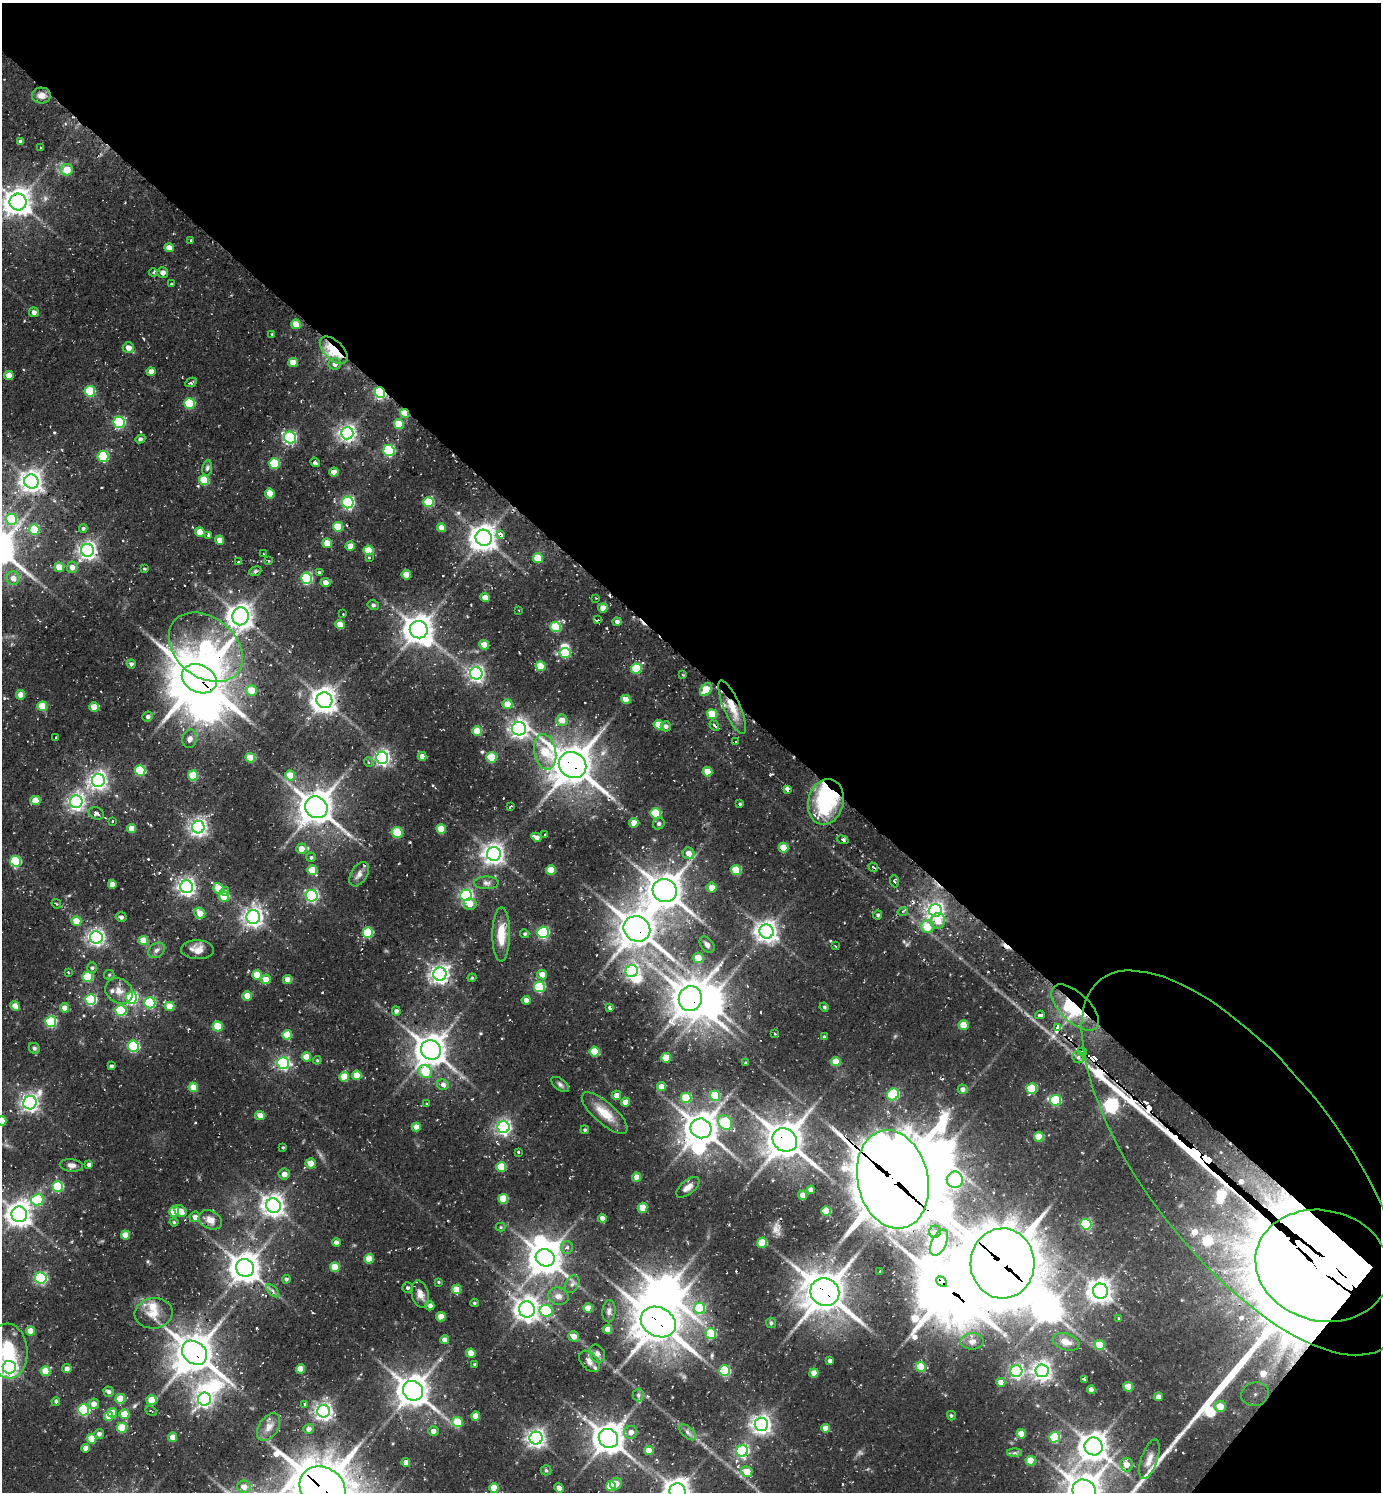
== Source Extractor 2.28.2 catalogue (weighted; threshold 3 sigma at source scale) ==
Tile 8 of 4 x 4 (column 4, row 2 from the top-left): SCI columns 4434-5812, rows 3011-4500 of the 5997 x 5989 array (HDU 1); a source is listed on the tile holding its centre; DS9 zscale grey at full resolution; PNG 1383 x 1494 px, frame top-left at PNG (2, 3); each listed source drawn as its Kron ellipse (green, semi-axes under 4 px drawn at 4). Shown black and unused: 46% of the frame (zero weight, under 2 of 3 exposures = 3% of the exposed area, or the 3 px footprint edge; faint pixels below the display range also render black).
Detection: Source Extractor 2.28.2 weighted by HDU 2 'WHT'; one run over the whole footprint, this tile lists its part. Background 0.107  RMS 0.0097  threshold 0.0438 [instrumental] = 3 sigma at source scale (4.5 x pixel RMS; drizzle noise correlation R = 1.50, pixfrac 1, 0.05/0.05 arcsec/px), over >= 5 px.
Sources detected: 450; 1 too faint to see at this stretch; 19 inside a brighter object's white glare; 9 cosmic-ray / hot-pixel residue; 2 long thin detections or spike segments (spike, bleed or trail) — neither listed nor drawn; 9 inside a brighter listed object's ellipse — not listed separately; the other 410 listed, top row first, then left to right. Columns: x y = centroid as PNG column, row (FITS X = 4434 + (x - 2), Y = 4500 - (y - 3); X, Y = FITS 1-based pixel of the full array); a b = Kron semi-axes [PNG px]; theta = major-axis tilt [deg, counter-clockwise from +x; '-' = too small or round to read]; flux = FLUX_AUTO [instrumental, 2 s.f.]
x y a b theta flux
41 95 9 8 - 6.5
21 142 4 4 - 3.6
41 148 3 2 - 1.6
67 170 6 6 - 15
18 202 8 8 - 950
191 240 3 2 - 0.73
169 248 4 4 - 8.6
153 272 4 3 - 1.4
163 272 5 5 - 4.8
171 284 4 4 - 0.91
34 312 5 5 - 3.9
296 324 5 4 - 16
272 334 3 3 - 0.76
128 348 6 5 - 6.9
334 350 17 9 -44 39
293 363 5 4 - 13
335 364 6 6 - 4.7
151 372 4 4 - 7
9 376 4 4 - 9.6
191 382 6 3 25 1.4
90 391 5 5 - 56
380 392 5 5 - 130
190 403 5 5 - 60
404 413 5 4 - 20
119 422 6 5 - 100
399 424 5 5 - 27
347 433 6 6 - 380
290 437 6 6 - 150
140 439 5 4 - 2.5
389 450 5 5 - 96
103 456 5 5 - 65
315 462 5 4 - 2.7
274 463 5 5 - 58
207 468 7 5 80 2
334 472 5 4 - 6.1
204 480 5 5 - 39
31 482 7 7 - 630
270 494 5 4 - 19
348 502 6 5 - 160
429 502 5 5 - 40
11 519 5 5 - 43
338 527 5 5 - 30
83 528 4 4 - 1.8
442 528 4 4 - 10
34 530 5 5 - 45
200 532 5 4 - 13
501 534 4 3 - 100
208 535 4 3 - 1.4
484 538 8 8 - 940
220 540 4 4 - 10
327 543 5 4 - 15
350 546 4 4 - 8
87 550 6 6 - 380
368 550 5 5 - 26
263 554 3 2 - 0.79
369 557 4 3 - 1.1
538 558 5 5 - 24
269 561 2 2 - 1.1
239 562 3 2 - 1.2
59 567 5 4 - 15
72 567 5 5 - 6.4
144 569 4 3 - 1.1
255 571 6 4 22 1.5
319 572 3 3 - 2.8
406 575 4 4 - 14
13 578 7 6 - 6.5
307 578 5 5 - 87
325 582 5 4 - 6.1
485 598 4 4 - 12
596 598 3 3 - 0.6
373 605 6 4 -14 1.7
603 608 5 4 - 9.4
519 610 2 2 - 0.73
343 614 2 2 - 0.66
240 616 9 8 - 870
598 620 3 3 - 8.6
617 622 4 4 - 3.4
340 624 4 4 - 16
556 627 5 5 - 50
419 630 9 8 - 1200
484 645 5 4 - 15
206 647 41 30 -39 150
565 653 5 5 - 50
131 664 4 4 - 2.4
541 666 5 5 - 27
636 669 5 5 - 44
476 673 6 6 - 290
683 675 4 3 - 1
199 679 18 13 -25 3200
706 690 7 5 52 25
251 691 5 5 - 21
21 695 4 4 - 12
626 699 5 4 - 16
324 700 8 7 - 880
507 704 5 5 - 11
42 706 5 5 - 25
94 707 5 4 - 21
732 707 29 8 -67 18
712 714 5 5 - 30
148 716 5 5 - 2.3
562 720 5 5 - 10
658 724 5 5 - 17
714 725 5 3 - 1.7
666 726 5 5 - 3.1
519 729 7 6 - 450
477 731 5 5 - 22
56 738 3 2 - 1.1
190 739 9 7 76 4.4
736 741 3 2 - 0.54
545 752 18 11 -79 37
422 756 4 4 - 5.7
491 757 5 5 - 44
250 758 5 5 - 25
382 758 6 6 - 270
368 762 5 3 - 1
573 765 14 12 -31 2100
140 770 5 5 - 52
707 772 5 4 - 15
290 775 5 5 - 18
193 776 5 5 - 39
98 780 6 6 - 380
787 789 4 3 - 130
35 800 5 4 - 18
76 802 6 6 - 310
826 802 23 17 75 68
740 804 4 3 - 1.1
316 807 11 10 - 1600
510 807 4 2 - 1.1
96 813 8 6 -23 3.6
655 813 5 5 - 43
113 821 3 3 - 1.4
634 823 5 4 - 11
659 824 6 5 - 2.1
198 827 6 6 - 370
132 829 4 4 - 13
441 829 5 4 - 20
397 833 5 5 - 36
545 835 3 2 - 1.3
536 837 5 4 - 4.6
843 840 6 4 -22 1.9
783 848 5 5 - 21
301 849 5 5 - 10
689 853 6 5 - 6.8
494 854 7 7 - 570
311 857 4 4 - 1.3
15 861 5 5 - 58
873 867 5 2 - 1
312 870 5 5 - 26
551 870 5 4 - 25
736 870 5 5 - 36
359 874 13 8 59 5.4
894 881 6 3 -85 1.4
486 883 12 6 0 4
112 884 4 4 - 6.2
187 887 6 6 - 370
218 888 5 4 - 25
712 888 5 5 - 9.5
225 891 4 3 - 2.5
665 891 12 11 - 1800
466 895 6 6 - 170
312 896 6 6 - 180
224 897 5 5 - 30
56 904 5 3 - 0.96
470 904 6 6 - 8
935 910 6 6 - 370
903 911 5 3 - 1.2
200 913 6 5 - 12
878 915 4 4 - 1.7
121 917 5 5 - 2.5
253 917 7 7 - 420
76 921 5 5 - 16
938 921 8 7 - 12
927 926 6 6 - 21
637 929 14 12 -31 1900
767 931 7 7 - 620
543 932 6 5 - 110
368 933 5 5 - 50
501 934 27 8 90 21
525 934 4 4 - 1.6
96 937 6 6 - 300
143 940 5 4 - 17
707 945 9 6 -53 3.9
835 946 4 3 - 0.89
156 950 9 7 36 3.8
197 950 16 9 -2 9.4
698 958 5 5 - 15
92 968 5 5 - 2
632 971 6 6 - 190
68 972 3 2 - 0.94
440 974 7 6 - 440
109 975 5 5 - 1.2
257 975 5 5 - 22
542 975 5 5 - 10
88 977 5 5 - 42
472 978 4 3 - 1.1
266 979 5 5 - 13
287 979 4 4 - 7.1
539 987 5 5 - 67
119 991 14 12 -35 9.6
247 996 4 4 - 14
131 998 6 5 - 100
690 999 12 11 - 1800
91 1000 5 5 - 93
526 1000 4 4 - 5.9
150 1003 5 5 - 91
15 1006 5 4 - 13
170 1006 5 4 - 18
610 1007 4 3 - 9.3
824 1007 5 3 - 1.3
65 1008 4 4 - 7.8
1075 1008 30 14 -44 48
121 1010 5 5 - 69
396 1011 4 4 - 3
1040 1015 5 3 - 3.3
51 1022 5 5 - 74
964 1025 5 5 - 21
218 1026 5 5 - 26
1057 1028 4 3 - 200
775 1034 3 2 - 0.67
287 1035 5 4 - 20
824 1037 4 3 - 1.7
133 1046 5 5 - 91
34 1048 6 5 - 1.8
431 1050 10 9 - 1300
595 1051 5 5 - 30
1082 1052 5 3 - 220
306 1057 4 4 - 14
1078 1057 6 5 - 2.5
666 1058 5 5 - 22
317 1060 4 4 - 1
836 1061 5 4 - 20
283 1063 6 6 - 170
746 1063 3 3 - 0.94
111 1066 3 3 - 1.6
425 1072 7 6 - 36
357 1075 4 4 - 16
344 1077 5 4 - 22
560 1084 10 5 -38 2.5
443 1085 6 5 - 4.6
193 1087 5 4 - 17
661 1087 4 4 - 11
963 1089 5 4 - 3.5
1032 1089 5 5 - 46
893 1094 6 5 - 79
616 1095 5 5 - 7.3
715 1096 5 5 - 45
686 1098 5 5 - 30
1055 1100 5 5 - 66
625 1102 4 4 - 8.7
30 1103 7 6 - 370
427 1104 4 3 - 0.9
605 1113 29 10 -41 19
260 1115 5 4 - 9.3
2 1121 5 4 - 13
725 1123 8 6 -48 69
416 1127 4 4 - 8.6
504 1127 6 6 - 240
701 1128 11 9 -28 1500
585 1130 4 4 - 1.4
1039 1137 5 5 - 23
785 1140 13 11 -34 1900
283 1148 3 3 - 0.9
518 1152 3 3 - 1.8
310 1163 5 5 - 11
1243 1163 232 96 -52 14000
71 1165 11 6 -5 3.9
89 1165 4 4 - 3.4
501 1167 5 5 - 30
284 1174 5 5 - 6.1
637 1177 4 4 - 9.8
893 1179 50 35 -77 7600
955 1180 8 8 - 130
58 1186 5 5 - 58
688 1187 14 7 40 5.9
811 1190 4 4 - 6.6
803 1195 5 4 - 8.4
503 1199 5 5 - 31
37 1200 6 5 - 61
273 1205 7 7 - 660
643 1208 5 5 - 19
174 1211 5 5 - 27
180 1211 6 5 - 12
826 1211 5 5 - 32
19 1214 8 7 - 840
195 1217 5 5 - 4.9
602 1218 4 4 - 6.2
210 1220 12 9 -27 8.2
174 1222 4 4 - 1.2
1086 1224 5 5 - 87
500 1227 5 4 - 1
935 1232 6 6 - 5.6
125 1235 4 4 - 13
336 1242 4 4 - 3.9
762 1243 5 5 - 29
939 1243 14 7 64 290
567 1248 6 6 - 3
545 1258 9 8 - 1400
369 1259 5 4 - 21
1002 1263 35 32 88 5700
1322 1266 68 55 -14 65000
335 1267 5 5 - 25
245 1268 9 8 - 1300
880 1272 3 3 - 2.1
41 1278 6 5 - 140
286 1279 4 4 - 2.1
438 1282 3 3 - 0.94
942 1282 6 4 -45 430
572 1284 9 6 59 3.6
408 1288 5 5 - 1.9
456 1289 4 4 - 17
273 1291 8 4 -45 2.5
1100 1291 8 7 - 710
825 1292 15 13 -29 2200
420 1294 14 8 -76 6.9
558 1296 10 8 -16 5.7
474 1303 4 3 - 1.1
430 1306 4 4 - 4.2
588 1308 4 4 - 16
700 1308 5 5 - 54
527 1309 8 7 - 740
546 1311 6 6 - 71
609 1311 11 6 86 3.5
154 1313 19 15 5 15
441 1317 4 4 - 13
1118 1318 4 2 - 0.71
658 1322 18 14 -27 2400
771 1323 5 5 - 1.6
608 1329 4 4 - 9.6
30 1331 4 4 - 17
711 1334 5 5 - 31
574 1336 6 5 - 6.8
445 1340 4 4 - 5.9
972 1341 11 8 2 5.3
1066 1342 14 8 -20 8.2
1100 1345 5 5 - 25
8 1351 27 19 -86 55
194 1353 14 11 -40 1900
471 1353 4 4 - 16
597 1354 9 7 -64 3.4
589 1361 12 8 -48 5.8
830 1361 4 4 - 2.8
475 1364 3 3 - 1.2
9 1367 7 6 - 340
921 1367 5 5 - 24
67 1369 4 4 - 4.9
300 1369 4 4 - 14
45 1371 5 5 - 24
725 1371 5 5 - 65
1016 1371 6 6 - 220
1042 1371 6 6 - 460
814 1373 4 4 - 11
1084 1379 4 3 - 5.8
1001 1382 4 4 - 8.5
1128 1387 5 5 - 20
1091 1390 4 4 - 7.1
413 1391 10 9 - 1300
109 1392 5 5 - 2.9
1255 1394 14 12 18 15
638 1395 6 5 - 2.1
1158 1397 4 4 - 5.4
120 1399 5 5 - 23
204 1399 6 6 - 270
152 1400 5 5 - 22
56 1401 4 4 - 1.7
94 1404 5 5 - 6.9
305 1404 4 3 - 3.1
1220 1406 5 5 - 19
83 1410 5 5 - 94
151 1411 6 2 -34 1.1
324 1411 6 6 - 390
112 1413 5 4 - 10
124 1414 5 4 - 20
109 1416 5 4 - 17
476 1416 4 4 - 9.6
951 1416 5 3 - 1.3
457 1422 5 5 - 26
761 1424 6 6 - 480
269 1427 15 9 56 8.2
122 1428 5 5 - 34
826 1428 4 4 - 12
309 1429 5 5 - 5
433 1431 5 5 - 4.2
631 1432 6 6 - 5.9
687 1432 10 5 -43 3.2
99 1434 5 4 - 3.6
1021 1434 4 4 - 15
173 1437 4 4 - 12
1054 1437 5 5 - 61
536 1438 6 6 - 450
608 1438 10 9 - 1400
92 1439 5 5 - 21
1094 1446 9 8 - 1100
85 1448 4 4 - 7.1
649 1451 4 4 - 13
742 1451 6 6 - 170
1014 1453 7 4 0 1.8
1149 1459 20 8 71 8.3
1030 1461 5 5 - 27
406 1463 4 4 - 6.4
1126 1465 7 6 - 8.7
546 1470 5 5 - 1.4
747 1471 6 5 - 16
616 1484 6 5 - 8.6
611 1486 5 5 - 40
244 1487 6 6 - 5.9
322 1488 24 20 -35 3500
494 1488 5 4 - 18
559 1488 5 4 - 8.4
677 1491 8 7 - 920
1084 1491 12 11 - 1700
Overlapping masked pixels (flux is a lower limit): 27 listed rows (the first 20) at x y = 18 202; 334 350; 380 392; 404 413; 347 433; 501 534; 206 647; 199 679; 732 707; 573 765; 397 833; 637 929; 690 999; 1075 1008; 431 1050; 1082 1052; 425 1072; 785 1140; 1243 1163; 893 1179
Isophote crosses this tile's border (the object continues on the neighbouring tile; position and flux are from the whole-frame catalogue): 7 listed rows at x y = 2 1121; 1322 1266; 8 1351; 9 1367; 322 1488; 677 1491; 1084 1491